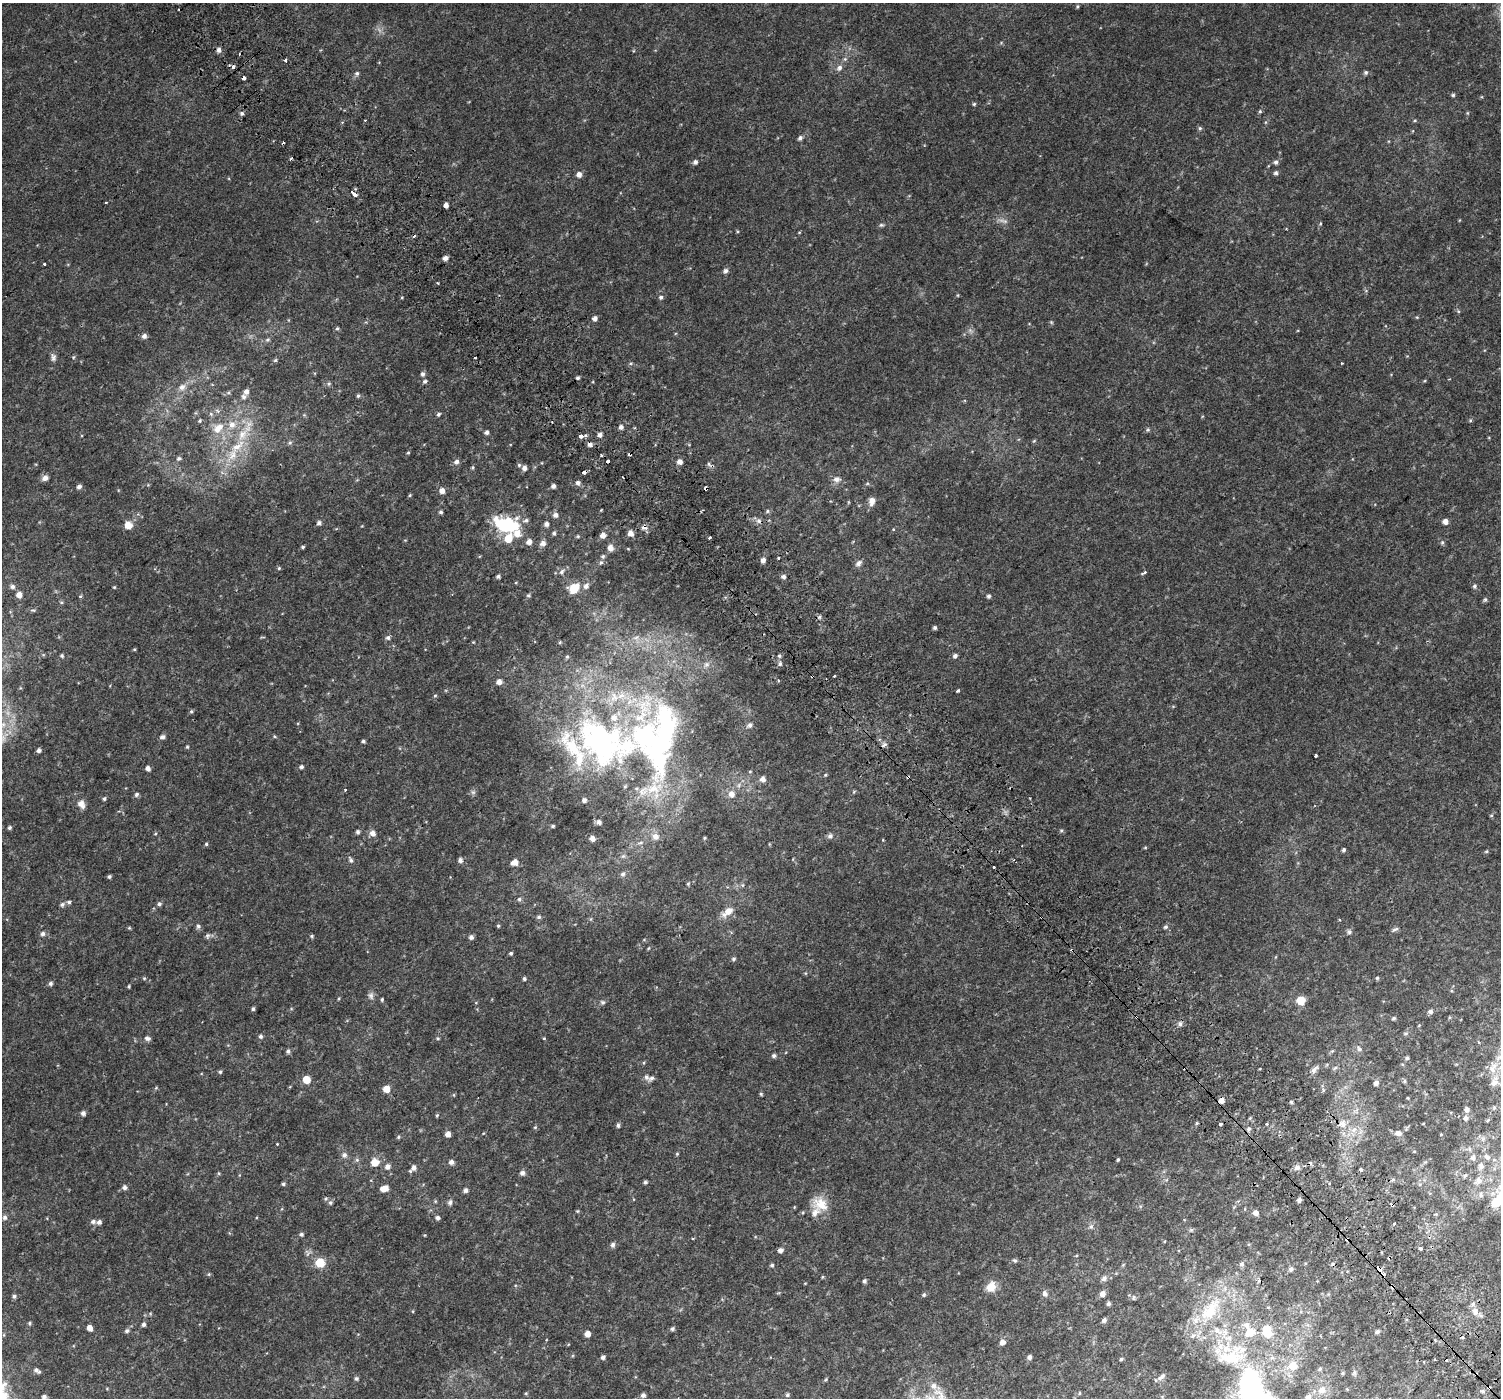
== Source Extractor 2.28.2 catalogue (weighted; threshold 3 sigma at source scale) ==
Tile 6 of 4 x 4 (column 2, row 2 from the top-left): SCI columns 1561-3059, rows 3004-4399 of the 6106 x 6071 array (HDU 1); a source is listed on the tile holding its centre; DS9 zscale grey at full resolution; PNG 1503 x 1400 px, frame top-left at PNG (2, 3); no overlay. Shown black and unused: <1% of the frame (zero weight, under 2 of 3 exposures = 3% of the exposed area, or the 3 px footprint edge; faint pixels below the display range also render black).
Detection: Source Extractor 2.28.2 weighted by HDU 2 'WHT'; one run over the whole footprint, this tile lists its part. Background 0.0101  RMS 0.0049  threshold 0.0222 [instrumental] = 3 sigma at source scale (4.5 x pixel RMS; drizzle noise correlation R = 1.50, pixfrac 1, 0.0396/0.0396 arcsec/px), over >= 5 px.
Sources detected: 425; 3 too faint to see at this stretch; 5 inside a brighter object's white glare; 15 cosmic-ray / hot-pixel residue — not listed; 25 inside a brighter listed object's ellipse — not listed separately; the other 377 listed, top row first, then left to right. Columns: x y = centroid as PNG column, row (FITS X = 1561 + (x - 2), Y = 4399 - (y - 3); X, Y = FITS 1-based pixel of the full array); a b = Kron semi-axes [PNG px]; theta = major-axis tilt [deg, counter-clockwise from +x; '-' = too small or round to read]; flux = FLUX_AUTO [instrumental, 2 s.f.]
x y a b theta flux
1078 6 5 4 - 0.58
219 50 5 5 - 1.7
845 59 6 6 - 0.88
285 60 3 3 - 3.5
233 67 3 3 - 3.6
839 68 9 7 56 1.9
1366 72 5 5 - 0.94
357 73 6 5 - 1
243 78 3 3 - 14
1453 95 5 4 - 0.66
974 104 4 4 - 0.62
1260 111 5 4 - 0.58
242 113 5 5 - 0.95
364 120 3 2 - 0.4
1415 120 5 3 - 0.47
1200 128 6 5 - 0.75
800 138 6 5 - 1.1
283 144 3 3 - 1.4
291 158 4 3 - 1.4
695 162 6 5 - 1.3
1276 162 6 5 - 1.2
1276 173 6 6 - 0.91
579 174 6 6 - 2.1
353 193 6 3 -43 7.9
106 202 3 2 - 0.43
446 205 4 4 - 2.1
1005 221 7 5 -6 1.2
1320 224 5 3 - 0.42
881 225 6 5 - 0.76
445 258 5 4 - 1.9
44 264 3 3 - 1.5
726 271 6 5 - 1.4
437 283 3 2 - 0.61
958 295 5 3 - 0.39
661 297 5 5 - 0.98
1458 311 6 3 -71 0.52
1417 317 5 4 - 0.42
595 318 5 5 - 2
1051 322 5 4 - 0.51
337 328 6 5 - 0.66
144 336 6 6 - 1.7
268 340 6 5 - 0.91
53 357 11 7 -84 1.6
73 357 6 4 88 0.52
275 360 6 4 23 0.67
423 374 5 5 - 1.4
425 381 6 4 42 0.99
329 384 6 5 - 0.73
182 387 10 8 42 2.7
246 391 6 5 - 2
228 393 6 5 - 0.77
358 396 5 4 - 0.7
211 414 6 4 -46 0.75
438 414 5 5 - 0.84
1470 420 5 4 - 0.56
200 421 5 4 - 0.6
621 427 5 5 - 1.6
218 428 17 11 44 7
1148 430 6 5 - 0.71
487 432 4 4 - 1.4
600 435 5 5 - 1.8
580 436 3 3 - 15
1034 441 6 3 44 0.47
290 443 7 5 43 0.85
590 444 5 5 - 1.7
237 446 28 10 38 10
408 453 4 4 - 0.49
179 458 6 5 - 1
456 462 7 6 - 1.6
680 462 5 5 - 2.5
709 464 7 4 -53 0.92
519 465 5 5 - 0.71
473 467 5 4 - 0.55
524 468 5 5 - 1.8
584 473 3 3 - 8.4
45 478 7 5 21 2.3
836 479 8 7 - 2.4
578 483 6 6 - 1.5
553 486 4 4 - 1.5
79 487 5 4 - 1.4
706 489 4 3 - 2.2
442 491 5 5 - 2.8
410 495 4 4 - 0.49
872 501 9 6 74 3.4
601 510 3 3 - 0.33
767 511 6 5 - 0.75
441 512 4 4 - 0.86
555 515 6 6 - 1.8
496 519 18 15 -71 7.1
526 520 6 5 - 1.1
1445 521 5 5 - 2.6
319 523 5 5 - 1.4
546 524 5 5 - 1.6
128 525 6 5 - 6.5
506 525 14 8 60 19
644 527 7 6 - 1.8
893 529 4 3 - 0.32
554 533 5 4 - 0.92
630 533 6 5 - 3
517 534 9 8 - 4.1
603 535 6 5 - 2.6
578 536 6 4 18 0.52
508 538 10 7 82 8.8
710 538 3 3 - 2.2
529 542 6 5 - 2.7
1442 542 6 5 - 0.75
543 543 6 6 - 2.3
303 547 5 4 - 0.64
610 548 6 5 - 3.2
603 556 6 6 - 0.94
779 558 3 2 - 0.65
763 560 5 4 - 2.1
601 563 6 5 - 0.98
859 563 9 6 38 1.7
279 568 4 4 - 0.62
562 572 9 6 41 1.6
1144 572 5 3 - 1.5
498 576 4 4 - 1
784 577 5 5 - 1.4
586 586 8 6 53 2
1474 586 6 5 - 1
13 587 6 6 - 1.4
114 587 4 3 - 0.46
574 588 12 9 37 8.8
19 595 6 5 - 3.1
528 595 5 4 - 0.71
80 596 4 4 - 0.68
989 596 5 4 - 1.1
1485 600 5 5 - 0.87
61 602 6 3 -18 0.51
33 610 7 3 -8 0.71
819 617 5 5 - 0.82
935 628 4 4 - 0.95
388 638 6 6 - 1
560 642 5 3 - 0.51
134 649 4 4 - 0.47
62 656 5 4 - 0.71
779 656 5 4 - 0.79
955 656 5 5 - 1.3
567 657 6 4 67 0.72
780 664 6 5 - 0.99
499 682 5 5 - 2.7
958 691 3 3 - 1.7
435 696 5 4 - 0.52
191 711 5 4 - 0.65
2 725 14 7 37 4.4
749 725 7 6 - 1.4
274 736 5 4 - 0.52
162 737 6 5 - 1.5
601 739 86 52 -53 150
363 741 4 3 - 0.77
661 742 123 46 78 150
884 745 9 5 30 1.4
187 747 4 4 - 0.58
39 750 4 4 - 1.4
1316 756 3 3 - 0.74
301 767 4 4 - 1.1
148 768 5 4 - 1.9
750 772 5 3 - 0.39
825 775 5 4 - 0.53
908 777 4 3 - 2.2
763 779 6 5 - 2.5
345 790 4 3 - 0.77
854 791 6 3 20 0.54
473 792 7 6 - 1
731 794 8 7 - 3
136 795 6 5 - 1
104 799 5 4 - 0.78
584 800 5 5 - 1.5
81 804 11 8 -56 3
119 811 3 3 - 0.42
1491 815 5 3 - 0.4
599 822 5 5 - 1.8
553 826 5 4 - 0.72
10 828 4 4 - 0.9
1061 830 6 4 1 0.62
358 832 5 4 - 1
373 833 6 6 - 2.7
155 834 4 3 - 0.43
830 836 7 6 - 1.5
592 838 5 5 - 2.6
704 838 4 4 - 0.51
883 840 3 3 - 0.41
206 844 4 4 - 0.62
1145 847 5 3 - 0.44
1344 850 4 3 - 0.86
1486 851 5 4 - 0.54
351 860 9 5 -64 1.2
460 860 5 5 - 1.6
515 862 7 5 18 3.8
994 867 3 3 - 2.2
623 874 7 6 - 1.3
109 877 4 4 - 0.87
688 884 5 4 - 0.57
743 885 6 4 90 0.61
519 899 6 6 - 0.99
69 902 6 5 - 0.94
62 904 6 6 - 1.1
159 904 6 5 - 0.97
728 912 18 8 38 5.1
539 917 6 5 - 1
198 926 6 6 - 1.1
498 926 5 4 - 0.58
1165 927 6 5 - 0.93
129 928 4 4 - 0.51
1395 929 9 4 28 0.99
1349 932 7 6 - 1.1
42 934 6 6 - 1.3
207 936 7 6 - 1
312 936 5 4 - 0.66
471 937 5 5 - 1.6
644 940 5 3 - 0.43
648 948 6 3 46 0.47
511 953 4 4 - 0.83
733 959 6 4 16 0.81
144 978 5 4 - 0.52
1377 978 4 4 - 0.67
524 979 4 4 - 0.87
50 983 5 5 - 1.1
129 986 4 3 - 0.57
371 996 10 7 -73 1.6
339 998 4 3 - 0.43
382 999 4 3 - 0.59
1301 1000 5 5 - 14
602 1002 6 5 - 1
253 1009 4 4 - 0.87
1430 1011 6 5 - 1.4
1136 1017 4 3 - 1.9
1394 1018 5 4 - 0.8
1180 1024 6 5 - 1.3
1419 1025 4 3 - 0.38
1405 1033 8 4 1 0.72
261 1036 5 5 - 1
147 1038 8 6 -18 1.4
438 1038 5 4 - 0.51
544 1038 4 3 - 0.44
1359 1049 10 6 -61 1.6
288 1051 5 5 - 1.1
1332 1051 6 4 42 0.61
774 1056 5 5 - 1.1
1407 1058 4 4 - 0.9
1493 1067 21 11 73 6.6
1335 1068 9 4 36 0.89
1314 1069 14 6 47 2.1
220 1072 5 4 - 0.74
646 1077 8 6 -67 1.5
306 1079 5 5 - 9.7
1405 1081 6 4 90 0.6
1376 1083 5 5 - 2
156 1088 6 4 45 0.51
386 1089 5 5 - 5.9
1323 1090 6 5 - 0.82
761 1094 4 4 - 0.63
1408 1098 4 2 - 0.32
1221 1100 5 5 - 3.3
1291 1102 4 4 - 0.78
1494 1108 7 5 63 0.82
1467 1109 5 5 - 1.7
83 1113 5 5 - 1.5
437 1115 5 3 - 0.56
1466 1118 6 5 - 1.4
1488 1120 5 4 - 0.64
1196 1123 5 3 - 0.56
1220 1124 3 3 - 1.7
1267 1124 4 3 - 0.65
1343 1124 8 6 6 4.3
618 1125 5 4 - 1
535 1127 5 4 - 0.57
1248 1129 6 6 - 1.2
1354 1129 10 7 56 3
1398 1133 8 6 14 1.9
448 1134 5 4 - 3
398 1137 5 4 - 0.6
277 1144 3 3 - 0.33
1470 1149 7 4 -88 0.83
677 1154 5 4 - 0.52
344 1155 7 6 - 1.6
1487 1157 11 7 -47 2.4
1473 1158 8 7 - 2
357 1160 6 5 - 0.81
1118 1160 3 3 - 0.56
374 1162 6 6 - 6.9
451 1162 5 5 - 1.9
1481 1166 11 8 -77 2.5
387 1167 6 6 - 2
414 1168 7 6 - 2.1
1297 1168 8 6 13 2
1361 1169 3 3 - 1.3
219 1173 5 3 - 0.48
522 1173 6 6 - 1.6
1465 1175 7 5 39 0.99
1478 1181 14 10 39 4.1
645 1182 4 4 - 0.84
283 1184 4 4 - 0.77
1420 1184 5 4 - 0.7
124 1187 5 5 - 1.5
384 1188 8 5 14 4.3
465 1190 5 5 - 1.4
1481 1195 8 7 - 1.7
326 1199 6 6 - 0.78
1299 1200 4 4 - 1.5
435 1201 5 3 - 0.46
330 1202 6 6 - 0.89
450 1202 7 5 65 1.3
821 1204 23 16 -29 8.4
577 1211 5 4 - 0.47
1256 1213 5 5 - 2.5
5 1217 7 6 - 1.4
438 1218 5 4 - 1.3
93 1222 7 5 -4 1.4
99 1222 5 5 - 1.5
1394 1223 3 2 - 0.71
1091 1227 7 6 - 1.2
1191 1230 6 5 - 0.72
301 1234 5 5 - 0.9
425 1235 5 3 - 0.36
693 1238 4 3 - 0.48
1347 1239 4 3 - 2.9
612 1245 6 5 - 1.3
1420 1249 4 3 - 1.5
780 1250 5 4 - 1.9
1014 1260 6 5 - 0.86
320 1263 6 5 - 17
1241 1264 7 6 - 1.4
772 1265 5 4 - 0.8
1291 1269 6 5 - 1.1
1380 1272 8 3 -48 9
209 1274 5 4 - 0.55
823 1277 5 3 - 0.45
1104 1278 10 7 35 1.8
864 1281 4 4 - 1.1
991 1287 13 10 58 5.4
1045 1293 9 6 -64 1.7
1102 1294 6 5 - 2.7
924 1295 6 5 - 0.75
14 1296 5 5 - 0.97
1133 1298 7 3 90 0.56
1108 1304 5 5 - 1.1
1210 1310 46 22 51 31
413 1311 5 3 - 0.37
1475 1311 8 7 - 3
1104 1320 5 5 - 1.4
29 1323 5 4 - 0.59
143 1324 6 5 - 1.2
1246 1325 11 9 -17 3.3
90 1328 5 4 - 3
672 1329 5 5 - 0.91
1267 1330 12 9 -74 13
127 1331 6 5 - 1.2
1377 1332 5 4 - 1.1
587 1334 5 5 - 3.6
1002 1342 6 5 - 2.2
603 1357 5 4 - 1.3
1029 1357 4 4 - 1.6
1230 1357 52 30 6 38
1121 1359 4 3 - 0.68
1435 1359 3 2 - 0.68
1293 1366 13 11 3 7.3
1320 1369 6 5 - 0.88
36 1370 7 6 - 1.5
1354 1372 7 5 62 0.98
1343 1373 5 4 - 0.59
1476 1374 4 3 - 0.67
1161 1377 13 5 39 1.7
356 1378 5 5 - 0.9
826 1379 5 4 - 0.49
1250 1381 38 23 -84 79
934 1386 10 9 - 2.9
1347 1389 4 4 - 0.43
1322 1390 11 10 - 4.6
1483 1391 6 4 -1 1
526 1393 5 4 - 0.52
1079 1393 5 3 - 0.44
643 1395 5 5 - 1.4
787 1395 5 4 - 0.82
44 1397 5 5 - 1.3
1308 1397 9 7 36 2.1
Overlapping masked pixels (flux is a lower limit): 11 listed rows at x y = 243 78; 283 144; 584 473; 706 489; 644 527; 908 777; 1136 1017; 1343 1124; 1347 1239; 1380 1272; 1476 1374
Isophote crosses this tile's border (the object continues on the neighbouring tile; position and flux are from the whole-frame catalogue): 4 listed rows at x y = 2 725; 1250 1381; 44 1397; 1308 1397